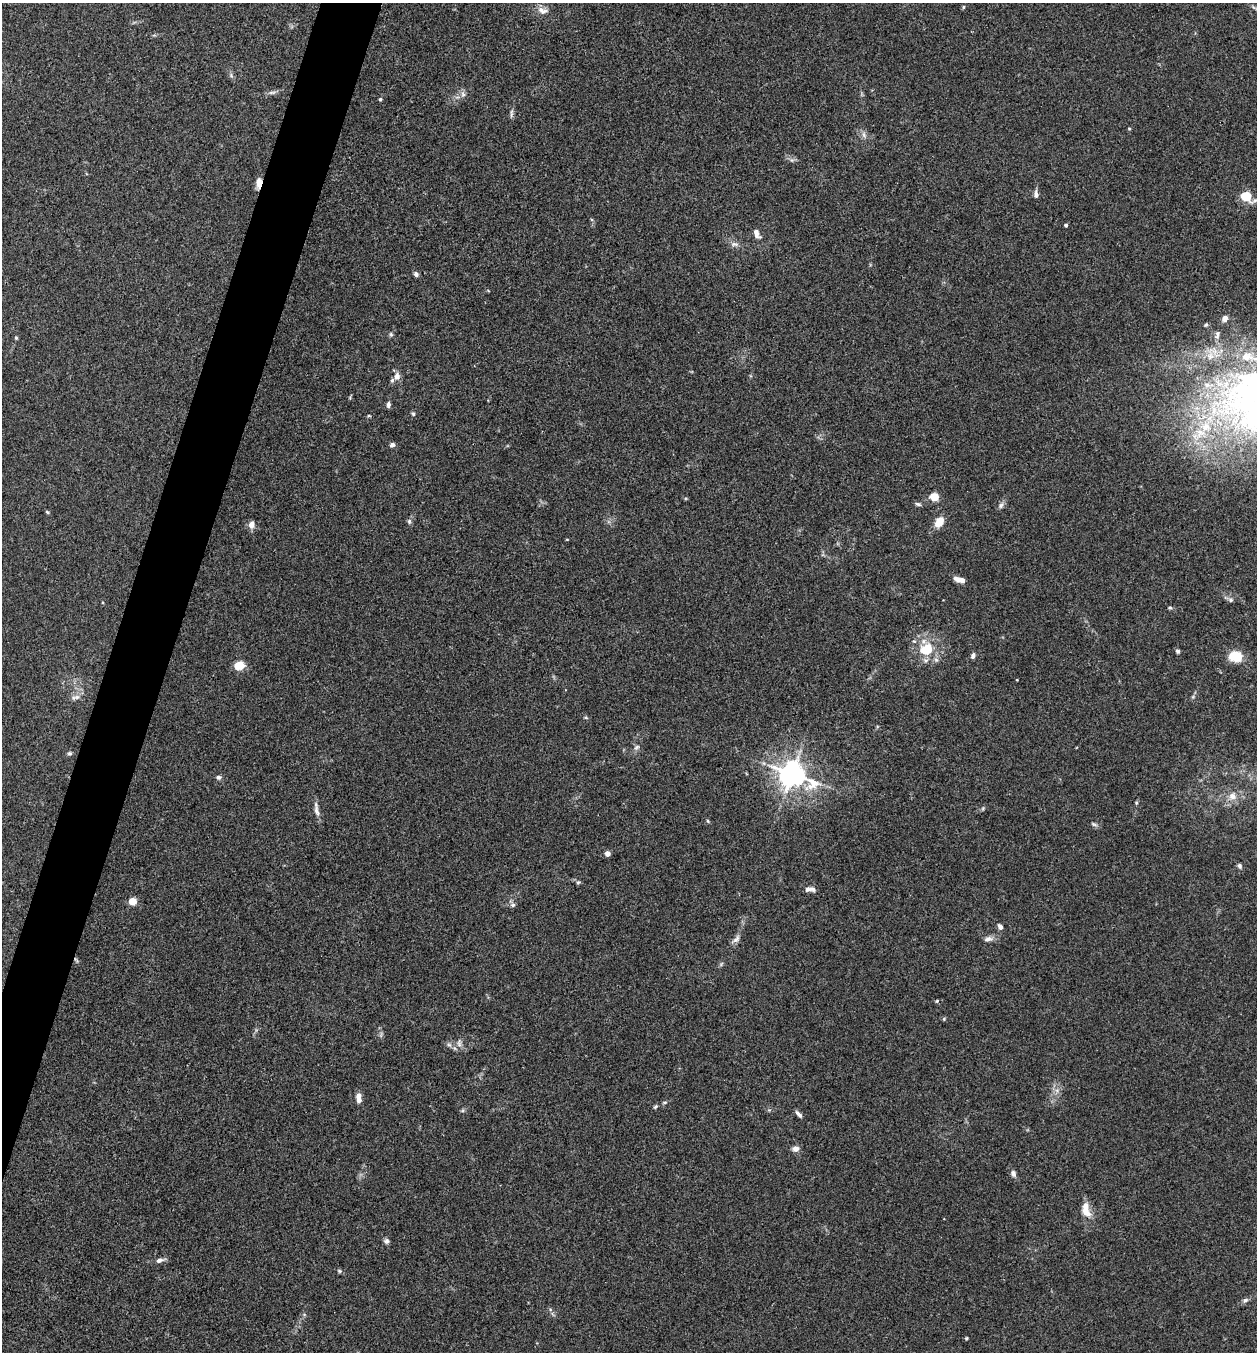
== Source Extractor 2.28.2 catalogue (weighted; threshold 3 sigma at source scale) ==
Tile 7 of 4 x 4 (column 3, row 2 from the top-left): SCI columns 2775-4029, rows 2702-4051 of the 5419 x 5403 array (HDU 1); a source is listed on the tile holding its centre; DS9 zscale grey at full resolution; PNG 1259 x 1354 px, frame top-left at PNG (2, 3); no overlay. Shown black and unused: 4% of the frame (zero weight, under 3 of 4 exposures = <1% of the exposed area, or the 3 px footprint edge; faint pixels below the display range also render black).
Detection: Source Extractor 2.28.2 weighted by HDU 2 'WHT'; one run over the whole footprint, this tile lists its part. Background 0.0288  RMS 0.0045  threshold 0.0202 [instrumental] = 3 sigma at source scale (4.5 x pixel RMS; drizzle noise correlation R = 1.50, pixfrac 1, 0.05/0.05 arcsec/px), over >= 5 px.
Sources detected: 86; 5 inside a brighter listed object's ellipse — not listed separately; the other 81 listed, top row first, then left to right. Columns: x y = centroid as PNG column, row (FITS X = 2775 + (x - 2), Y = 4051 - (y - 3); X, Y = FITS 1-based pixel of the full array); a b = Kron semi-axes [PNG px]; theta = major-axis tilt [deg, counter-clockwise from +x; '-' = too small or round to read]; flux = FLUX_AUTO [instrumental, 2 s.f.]
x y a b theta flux
963 7 5 4 - 0.58
542 11 15 8 -17 3.1
231 75 7 4 -59 0.83
272 92 11 4 5 1.3
463 94 7 6 - 1.4
380 99 4 3 - 0.75
511 113 12 4 87 1.2
1129 128 4 3 - 0.36
864 135 9 5 -64 1.4
259 183 12 6 85 3.7
1036 194 11 5 -85 1.6
1246 196 6 5 - 31
1066 225 3 3 - 0.95
756 233 11 6 -64 2.6
734 244 11 6 -5 1.7
416 274 6 5 - 1.2
1225 318 7 6 - 1.9
1206 325 5 4 - 0.58
391 334 6 5 - 0.71
1217 334 11 6 81 1.5
16 338 5 4 - 0.53
1210 356 11 9 4 4.1
1247 357 18 12 -5 7.3
397 376 9 8 - 3
1207 385 16 9 -6 6
388 405 8 5 85 1.2
413 414 6 4 -67 0.66
369 416 5 3 - 0.44
1199 434 27 15 32 15
392 445 5 4 - 1.6
934 497 5 5 - 18
918 504 8 5 -16 0.95
1001 505 11 5 57 1.4
47 512 5 4 - 0.59
409 521 7 5 72 0.98
939 522 12 8 56 5.6
252 524 8 6 76 2.9
567 539 4 3 - 0.3
962 580 6 5 - 2.8
1231 600 7 6 - 1.1
1170 608 6 4 -38 0.69
925 650 21 15 84 11
1178 651 5 4 - 1.1
973 655 7 5 70 1.3
1235 656 14 11 1 9.6
239 665 6 5 - 14
77 697 9 7 13 1.9
637 747 8 5 28 1
69 753 6 5 - 0.78
792 774 9 7 -25 520
218 777 6 5 - 1.2
1232 796 10 10 - 3.6
1136 803 4 4 - 0.52
317 811 15 6 -72 2.3
708 821 5 3 - 0.46
1094 824 9 4 -19 0.95
607 853 6 6 - 1.8
1239 866 6 5 - 1.1
578 882 6 4 40 0.64
808 889 11 6 10 1.5
132 901 5 4 - 13
513 905 6 5 - 0.95
1000 927 8 6 -60 1.3
736 939 13 6 47 2
988 939 12 6 12 1.9
76 959 10 2 -54 0.63
937 1001 5 4 - 0.47
944 1019 5 4 - 0.53
459 1043 10 6 -82 1.7
449 1045 7 4 -1 0.99
358 1095 7 6 - 2.2
655 1107 6 4 30 0.6
799 1114 9 4 -46 1.5
795 1149 8 7 - 2.3
1013 1173 9 6 -79 1.4
1086 1210 19 9 -81 6.5
386 1241 7 7 - 1.1
159 1260 9 6 17 1.7
339 1271 6 5 - 0.71
1245 1300 8 6 41 1.2
966 1338 4 4 - 0.44
Overlapping masked pixels (flux is a lower limit): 2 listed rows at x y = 259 183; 76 959